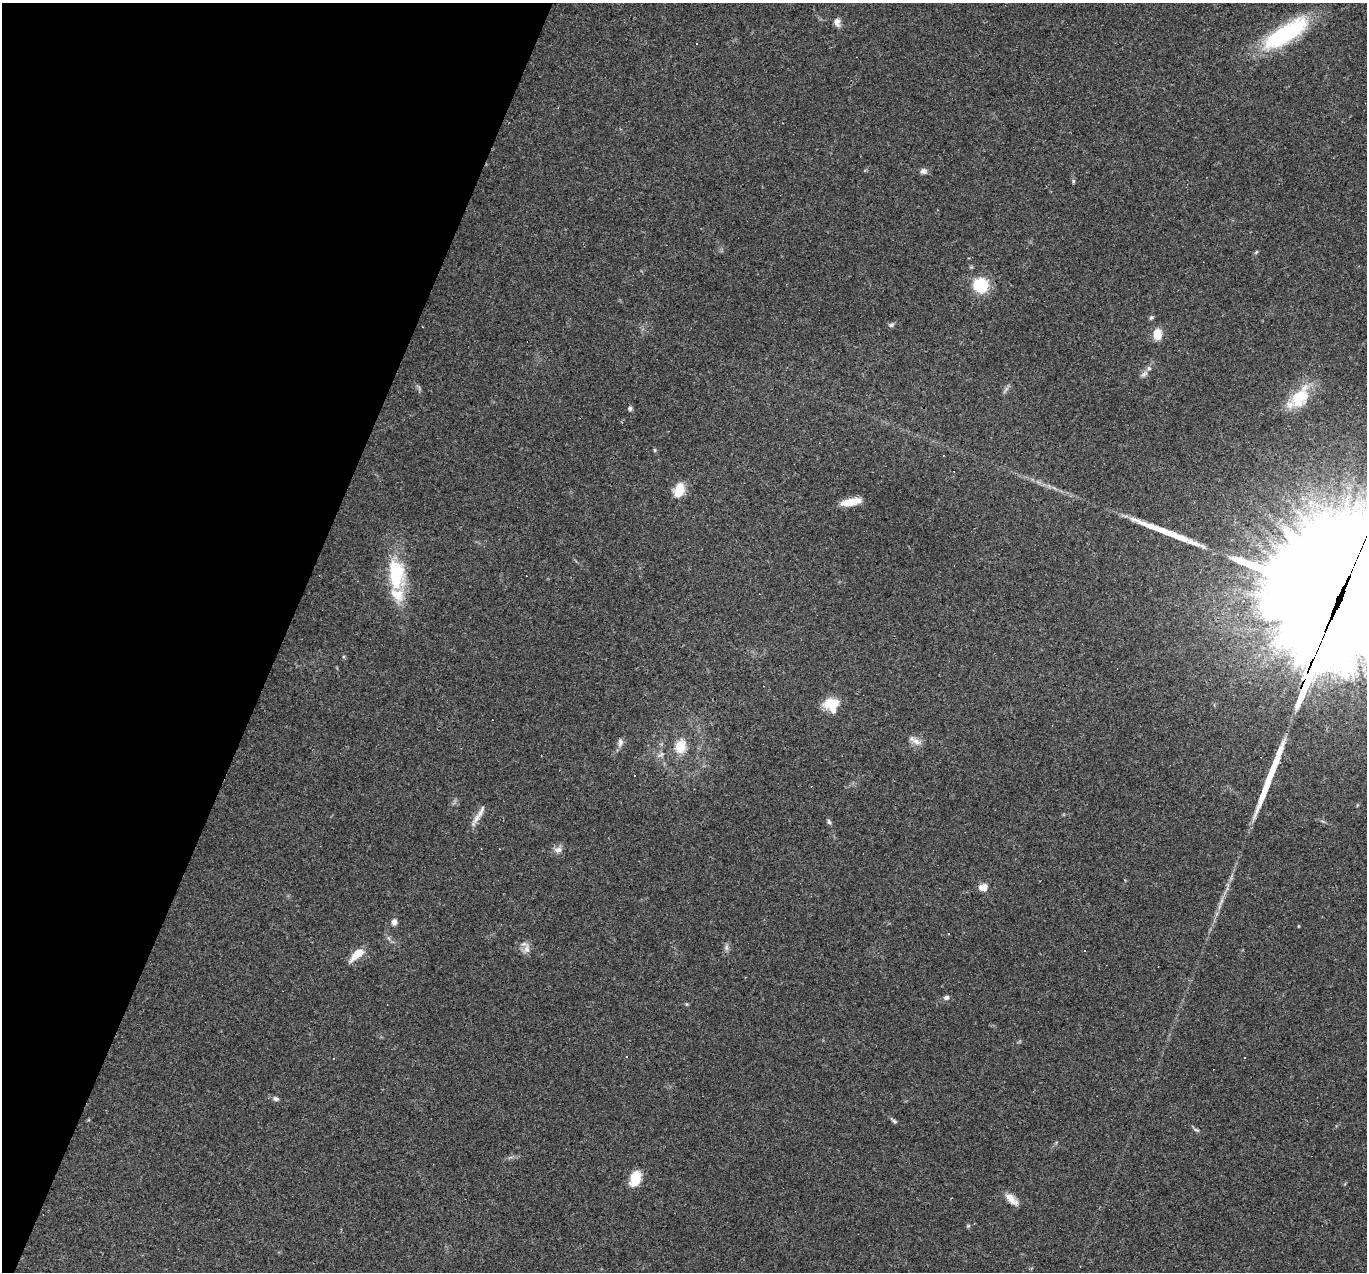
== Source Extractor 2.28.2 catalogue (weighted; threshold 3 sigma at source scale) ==
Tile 9 of 4 x 4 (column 1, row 3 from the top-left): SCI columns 1-1365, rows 1534-2803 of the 5459 x 5474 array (HDU 1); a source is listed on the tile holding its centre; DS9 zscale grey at full resolution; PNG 1369 x 1274 px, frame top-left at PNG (2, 3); no overlay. Shown black and unused: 21% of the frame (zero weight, under 3 of 4 exposures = <1% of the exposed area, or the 3 px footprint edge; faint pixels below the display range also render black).
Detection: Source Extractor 2.28.2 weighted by HDU 2 'WHT'; one run over the whole footprint, this tile lists its part. Background 0.0574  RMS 0.0051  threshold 0.0231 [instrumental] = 3 sigma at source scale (4.5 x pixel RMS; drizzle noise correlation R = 1.50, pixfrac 1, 0.05/0.05 arcsec/px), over >= 5 px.
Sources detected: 56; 1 inside a brighter object's white glare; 8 cosmic-ray / hot-pixel residue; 2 long thin detections or spike segments (spike, bleed or trail) — not listed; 4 inside a brighter listed object's ellipse — not listed separately; the other 41 listed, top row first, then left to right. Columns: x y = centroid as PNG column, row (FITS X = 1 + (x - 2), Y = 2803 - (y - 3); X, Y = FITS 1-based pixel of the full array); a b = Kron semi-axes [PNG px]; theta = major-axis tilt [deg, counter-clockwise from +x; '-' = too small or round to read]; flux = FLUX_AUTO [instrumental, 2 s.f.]
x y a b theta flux
837 22 11 7 -81 2.7
1286 33 56 18 32 53
923 171 9 7 -6 1.8
1073 181 6 4 90 0.7
1256 252 6 4 45 0.66
981 285 15 14 - 20
1151 317 6 4 39 0.91
891 325 8 6 22 1.1
1157 334 10 8 -90 8.6
1144 374 11 6 33 1.7
1299 398 28 20 48 19
630 408 6 5 - 1
655 450 6 4 -89 0.6
679 490 16 10 71 9
849 502 20 8 9 7.3
398 572 33 19 -61 23
1340 597 110 38 66 41000
831 703 17 12 7 10
620 742 12 7 81 2.1
916 742 15 7 -30 3.4
680 746 7 6 - 21
661 754 11 5 37 1.7
635 775 3 2 - 0.6
481 811 22 6 66 3.9
829 822 7 5 -49 1.1
558 850 11 8 11 2.6
983 887 10 8 12 4.1
394 922 8 7 - 1.9
948 933 3 3 - 3.4
726 948 8 6 -72 1.5
527 949 14 8 85 3.2
357 955 19 8 41 7.6
946 997 6 6 - 1.6
686 1004 6 3 -70 0.54
1244 1057 3 2 - 0.53
276 1099 9 6 -24 1.4
894 1121 7 5 -19 0.94
1197 1130 8 4 -25 0.99
635 1178 16 10 74 12
1011 1199 20 8 -44 4.7
968 1226 6 4 44 0.64
Overlapping masked pixels (flux is a lower limit): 1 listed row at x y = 1340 597
Isophote crosses this tile's border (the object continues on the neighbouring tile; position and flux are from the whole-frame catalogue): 1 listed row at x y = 1340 597